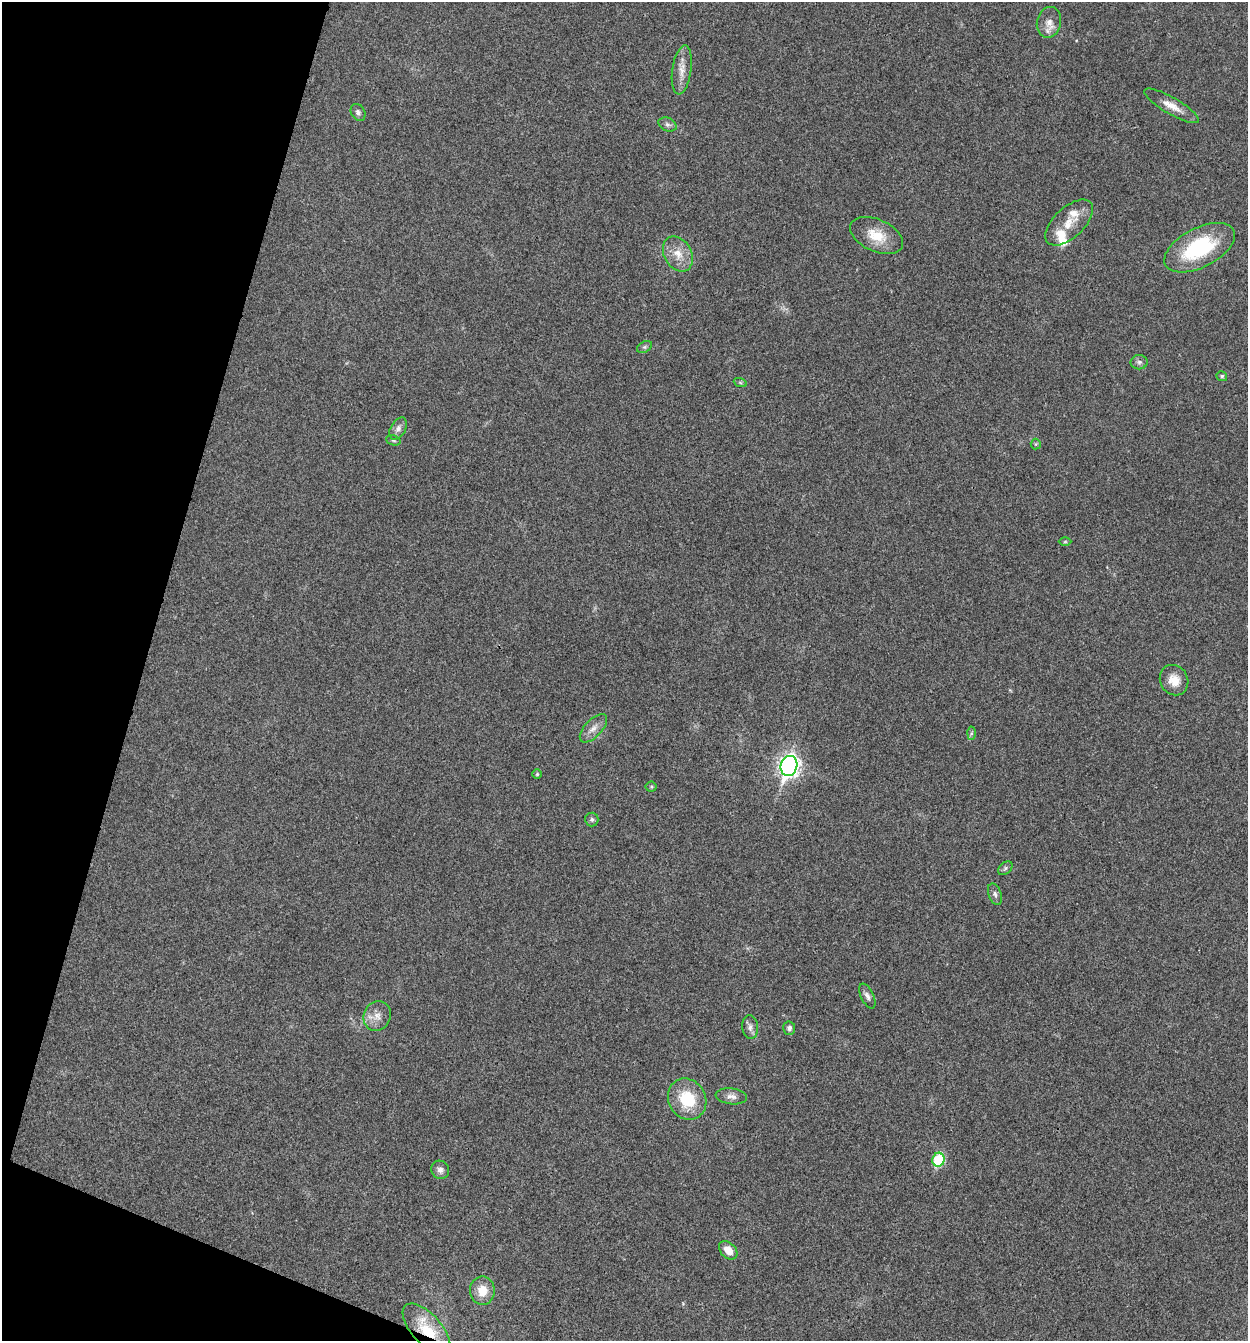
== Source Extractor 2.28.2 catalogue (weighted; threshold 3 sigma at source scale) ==
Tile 9 of 4 x 4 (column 1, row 3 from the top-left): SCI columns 264-1509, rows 1343-2681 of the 5381 x 5366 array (HDU 1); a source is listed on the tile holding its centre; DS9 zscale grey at full resolution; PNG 1250 x 1343 px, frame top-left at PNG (2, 2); each listed source drawn as its Kron ellipse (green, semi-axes under 4 px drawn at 4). Shown black and unused: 14% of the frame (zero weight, under 3 of 4 exposures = <1% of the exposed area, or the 3 px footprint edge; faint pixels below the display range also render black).
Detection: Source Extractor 2.28.2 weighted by HDU 2 'WHT'; one run over the whole footprint, this tile lists its part. Background 0.025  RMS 0.0045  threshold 0.0202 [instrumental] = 3 sigma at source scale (4.5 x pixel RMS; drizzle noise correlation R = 1.50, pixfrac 1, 0.05/0.05 arcsec/px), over >= 5 px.
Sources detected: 40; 3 inside a brighter listed object's ellipse — not listed separately; the other 37 listed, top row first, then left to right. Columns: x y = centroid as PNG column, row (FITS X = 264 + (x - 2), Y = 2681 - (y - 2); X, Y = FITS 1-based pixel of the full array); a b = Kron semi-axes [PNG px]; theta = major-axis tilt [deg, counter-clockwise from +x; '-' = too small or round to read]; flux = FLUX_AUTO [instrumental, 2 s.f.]
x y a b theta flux
1049 22 15 12 77 4.4
682 70 25 9 82 5.3
1172 106 31 8 -30 5.8
358 112 9 7 -60 1.5
668 125 9 6 -24 1.4
1069 223 29 15 43 9
876 235 28 16 -24 11
1200 248 38 19 27 38
678 254 18 13 -61 7.2
644 347 8 5 26 1
1139 362 8 7 - 1.5
1222 376 5 5 - 0.83
740 382 7 4 -20 0.76
398 429 12 7 59 2.4
393 440 7 5 -19 0.81
1036 444 5 5 - 0.58
1065 542 6 4 1 0.55
1174 680 15 14 - 6.2
593 728 18 8 47 3.8
971 733 6 4 88 0.7
789 766 10 8 72 240
537 774 5 5 - 0.6
651 787 5 5 - 0.64
592 819 7 6 - 1.1
1005 868 8 5 41 1
995 894 11 6 -70 1.5
867 996 13 6 -64 1.9
377 1016 15 13 65 4.7
750 1027 12 8 -85 2.2
789 1028 7 6 - 1.4
731 1096 16 8 -7 2.8
687 1099 21 18 -59 18
938 1160 7 6 - 32
440 1170 9 8 - 2.2
728 1250 11 7 -44 5.6
482 1291 14 12 89 7.5
427 1329 32 15 -48 17
Overlapping masked pixels (flux is a lower limit): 1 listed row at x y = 427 1329